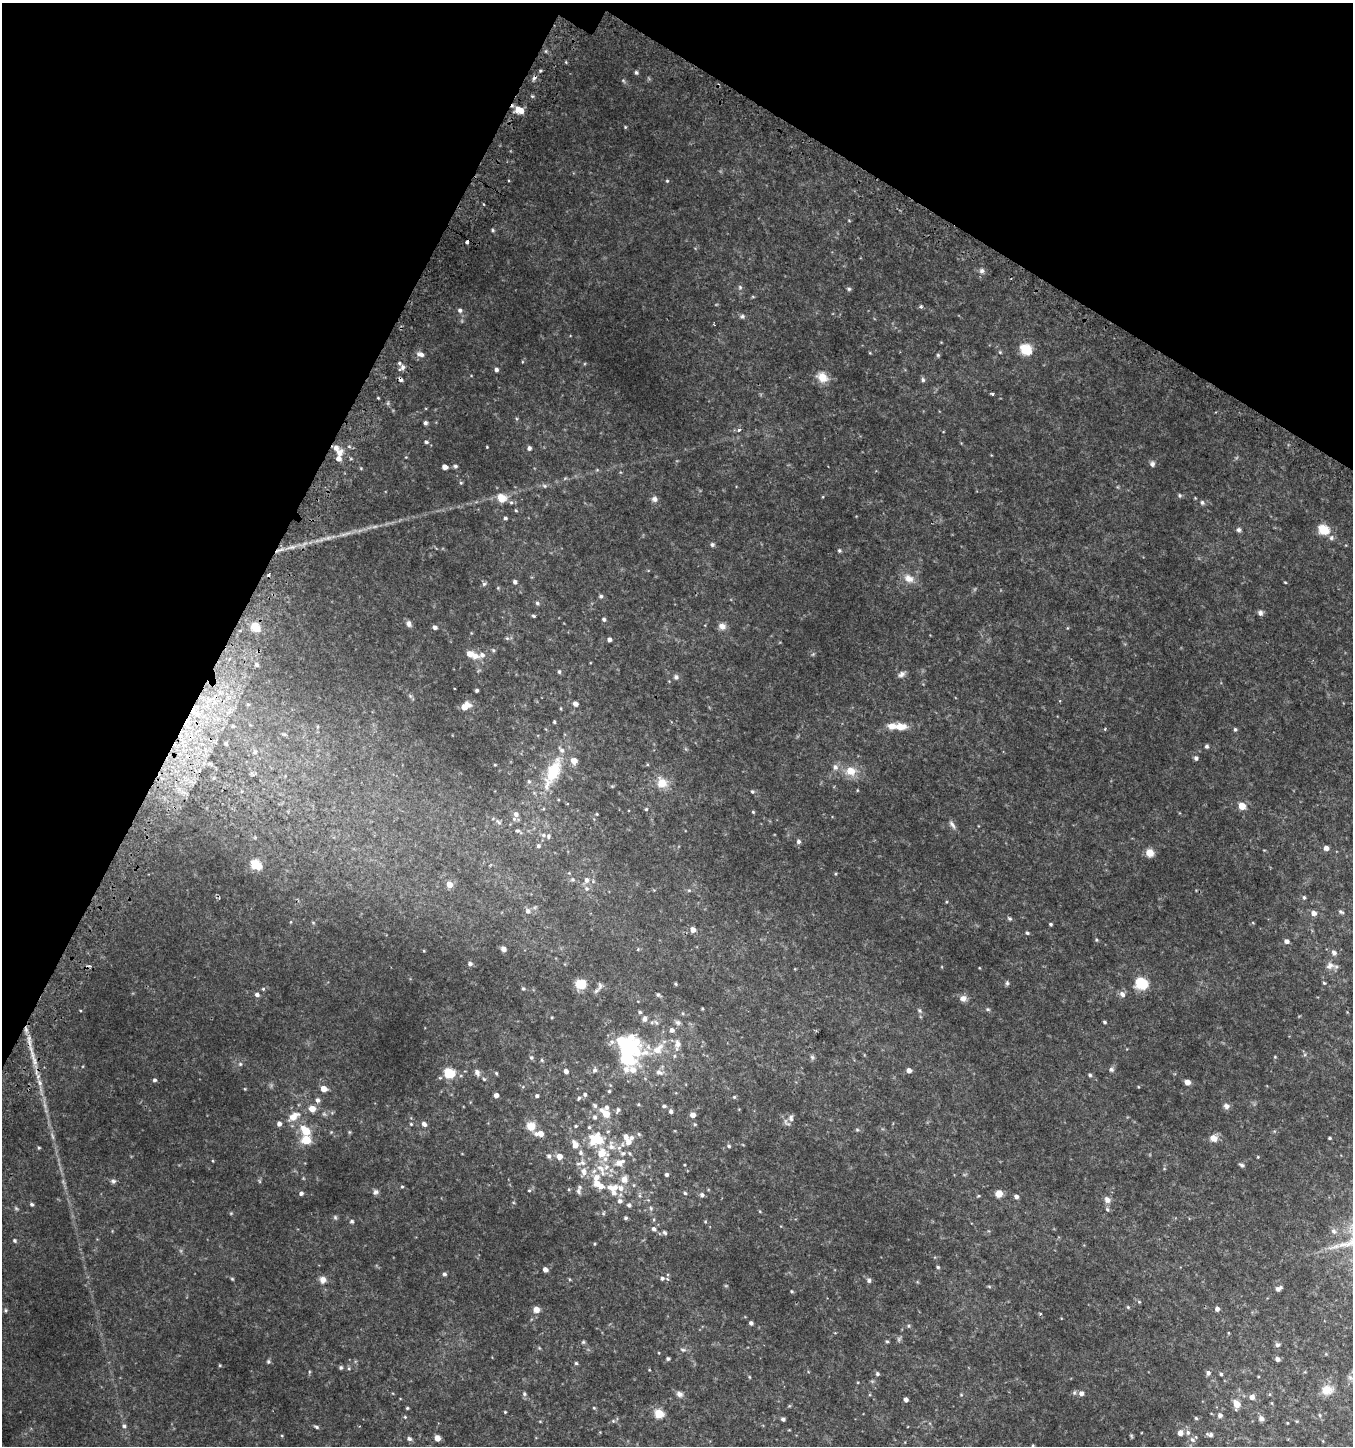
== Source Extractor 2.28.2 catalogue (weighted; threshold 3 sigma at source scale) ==
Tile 2 of 4 x 4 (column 2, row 1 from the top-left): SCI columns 1606-2956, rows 4383-5826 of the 5982 x 5886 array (HDU 1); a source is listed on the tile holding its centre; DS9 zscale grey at full resolution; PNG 1355 x 1448 px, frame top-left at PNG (2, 3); no overlay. Shown black and unused: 25% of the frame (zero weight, under 2 of 3 exposures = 3% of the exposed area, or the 3 px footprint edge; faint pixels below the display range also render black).
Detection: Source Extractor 2.28.2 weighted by HDU 2 'WHT'; one run over the whole footprint, this tile lists its part. Background 0.0535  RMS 0.008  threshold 0.036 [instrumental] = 3 sigma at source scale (4.5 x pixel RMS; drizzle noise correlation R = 1.50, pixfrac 1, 0.0396/0.0396 arcsec/px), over >= 5 px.
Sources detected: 327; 2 too faint to see at this stretch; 2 inside a brighter object's white glare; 5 cosmic-ray / hot-pixel residue — not listed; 24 inside a brighter listed object's ellipse — not listed separately; the other 294 listed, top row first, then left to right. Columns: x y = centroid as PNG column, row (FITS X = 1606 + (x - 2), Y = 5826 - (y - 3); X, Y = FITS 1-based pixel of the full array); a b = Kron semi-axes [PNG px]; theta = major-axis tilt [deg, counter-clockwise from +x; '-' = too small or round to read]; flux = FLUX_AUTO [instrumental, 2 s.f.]
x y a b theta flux
636 72 5 4 - 1.1
623 80 6 4 -20 0.89
532 96 5 3 - 0.85
520 110 11 7 -21 8.3
625 127 4 4 - 0.66
667 181 4 4 - 0.71
493 230 4 4 - 0.89
467 242 3 3 - 3.6
982 271 7 6 - 2
740 287 6 5 - 1.2
849 289 5 5 - 1.1
921 307 3 3 - 2.3
460 310 6 5 - 1.8
742 316 6 6 - 1.4
1025 349 6 5 - 55
1000 352 4 4 - 0.74
421 354 9 5 -10 3.4
938 355 5 4 - 0.93
402 367 8 6 51 2.6
496 370 5 4 - 1.9
822 377 14 11 -37 8.4
923 380 6 5 - 1.4
993 394 3 3 - 1.2
425 423 4 4 - 1.6
739 429 3 3 - 2.9
426 442 4 4 - 1.1
487 447 4 2 - 0.44
529 448 5 4 - 1.8
340 453 11 8 69 4.9
1152 464 7 6 - 2.1
455 466 5 4 - 1.2
445 467 4 4 - 4.3
461 483 5 4 - 0.86
544 486 6 4 -59 1
1180 495 6 5 - 1.1
501 498 8 7 - 9.9
654 499 8 7 - 2.5
511 502 5 5 - 1.3
1202 502 6 5 - 1.6
516 510 4 4 - 0.8
505 518 5 4 - 1.1
1239 530 6 6 - 1.6
1323 530 6 5 - 42
1331 538 8 6 76 1.9
712 545 7 5 -89 1.3
839 551 5 4 - 1.1
909 578 14 10 -28 6.5
515 582 5 5 - 2.1
1285 582 4 3 - 0.64
484 584 6 5 - 1.3
601 596 5 5 - 1.4
537 603 5 5 - 1.3
1260 613 7 6 - 2
533 616 5 3 - 0.91
604 619 4 4 - 1.3
409 624 8 6 -69 2.4
722 626 10 8 -26 3.7
255 627 13 10 -43 10
435 627 5 4 - 2.2
507 638 6 5 - 1.2
609 640 4 4 - 2.3
470 654 8 6 -12 5.1
482 655 10 7 21 3.4
257 665 5 5 - 1.8
559 672 5 4 - 1.2
901 674 10 6 34 2.5
676 677 6 6 - 1.8
477 690 3 3 - 1.3
248 704 6 4 0 0.78
575 704 5 5 - 3.1
465 706 10 6 35 7.9
554 722 4 3 - 0.83
233 726 5 4 - 0.89
901 726 16 9 -1 8.3
1235 729 5 4 - 1.1
226 744 6 4 -71 1.3
1207 746 5 4 - 1.4
255 752 7 7 - 2.2
1196 758 5 4 - 1.8
574 761 6 6 - 6
495 765 4 3 - 0.54
835 767 8 7 - 2.9
553 771 32 15 65 31
851 771 14 12 -5 9.5
214 778 6 4 89 1
529 781 5 5 - 1.1
662 783 14 12 -31 8.8
752 792 5 5 - 1.1
1242 806 5 4 - 13
646 809 4 4 - 0.72
753 812 4 3 - 0.72
516 814 8 7 - 3.3
597 814 4 3 - 0.56
498 822 10 4 -42 1.7
952 824 12 5 -46 2.3
517 831 7 4 5 1.2
543 835 6 5 - 1.8
799 841 6 6 - 1.8
538 846 5 5 - 1.4
1326 848 5 4 - 3.7
1150 853 8 8 - 6.6
256 865 6 5 - 44
573 879 6 6 - 1.6
587 880 8 7 - 2.9
449 884 5 5 - 5.9
587 888 7 7 - 2.2
1304 897 5 4 - 1.2
528 911 7 6 - 2.5
1341 912 7 4 -26 1.2
1314 913 5 5 - 3.7
1010 919 6 5 - 1.1
1050 924 4 3 - 0.97
693 930 5 5 - 4
1027 933 4 4 - 1.1
1096 940 5 3 - 0.7
1286 941 5 5 - 2.7
503 949 5 5 - 3.3
1334 953 6 5 - 2.6
470 964 6 5 - 1.8
1330 966 10 8 30 3.9
1007 983 5 5 - 1.3
1141 983 6 6 - 73
1324 983 5 3 - 0.77
581 984 11 10 - 10
676 984 5 3 - 0.69
600 986 10 5 85 2.2
263 989 4 4 - 0.71
523 989 5 4 - 0.99
1122 994 10 7 -45 2.6
257 995 5 4 - 2.2
658 995 6 4 -74 1.2
963 998 8 7 - 4
988 1009 6 4 -1 0.94
919 1010 7 5 -88 1.5
640 1012 4 4 - 0.99
552 1017 4 3 - 0.59
644 1019 6 5 - 2.6
656 1022 7 4 -37 1.2
1104 1022 4 3 - 1
678 1023 8 6 -41 1.9
672 1030 5 5 - 2.5
677 1044 11 8 -90 4
633 1048 19 16 -32 31
658 1049 15 9 44 9.1
812 1057 7 5 -46 1.3
1275 1057 4 3 - 0.62
531 1058 6 4 -67 1.1
34 1059 30 4 -73 9.4
542 1060 5 3 - 0.84
240 1064 5 5 - 1.2
1111 1069 6 6 - 1.7
595 1070 6 5 - 1.6
633 1070 11 9 -53 6
909 1070 4 4 - 3.8
566 1071 4 4 - 3
477 1072 8 6 -70 2.8
659 1072 10 6 -19 2.8
449 1073 6 5 - 44
496 1073 4 4 - 0.79
1090 1075 5 4 - 1.2
484 1079 5 4 - 0.86
154 1080 5 4 - 1.4
1187 1082 4 4 - 5.6
324 1089 5 4 - 7.6
609 1091 4 4 - 0.87
585 1094 5 5 - 1.6
496 1095 4 4 - 3.4
537 1096 4 4 - 1.5
734 1097 4 4 - 0.83
579 1098 5 4 - 1.2
317 1100 6 5 - 2.1
595 1106 7 5 -52 1.7
664 1106 5 3 - 1.2
1226 1106 8 7 - 2.3
312 1109 7 6 - 6.4
618 1110 7 5 84 1.5
671 1111 5 4 - 1.8
606 1113 10 6 -43 12
693 1115 4 4 - 4.8
294 1117 15 9 37 8.4
595 1117 6 6 - 1.8
791 1118 10 7 -89 2.6
279 1124 5 5 - 2.7
411 1124 5 4 - 0.82
424 1124 7 5 -41 2.6
531 1126 12 11 - 6.5
576 1126 4 4 - 0.75
589 1127 5 5 - 0.97
857 1130 6 4 -1 0.89
306 1131 7 5 -49 19
1213 1138 9 8 - 4.9
1330 1138 3 3 - 0.81
597 1139 10 8 3 29
306 1140 6 5 - 21
628 1142 8 8 - 3.9
575 1145 8 7 - 3.9
611 1146 13 8 -82 5.4
729 1146 5 4 - 1.1
39 1148 4 4 - 0.92
580 1153 7 6 - 1.9
601 1153 10 9 - 12
549 1156 6 5 - 1.8
559 1156 5 5 - 6.1
1258 1157 5 3 - 0.53
620 1162 16 8 22 7.5
1242 1165 6 4 -27 1.5
601 1168 16 8 -46 7
583 1171 12 9 -75 5.1
667 1174 4 4 - 1.5
596 1177 11 8 77 6.3
624 1179 6 6 - 5.9
113 1181 7 5 -4 1.6
402 1186 4 3 - 0.8
613 1188 16 9 2 8.7
529 1190 5 3 - 0.75
578 1191 9 5 -84 1.8
375 1192 7 6 - 1.9
301 1193 5 4 - 1.7
685 1193 4 4 - 0.98
999 1194 8 7 - 5.2
702 1195 5 5 - 1.9
1016 1197 5 4 - 2.3
1107 1200 8 7 - 3.6
620 1201 6 6 - 1.9
31 1204 5 4 - 1.3
629 1205 5 4 - 1.5
16 1208 6 4 -19 0.95
651 1208 6 4 -88 1
1107 1209 7 5 -73 1.4
335 1217 5 5 - 1.1
626 1218 5 4 - 1
352 1221 5 4 - 1.1
654 1229 5 5 - 1.8
1333 1231 8 6 -34 2.1
664 1232 7 5 -54 1.2
15 1241 5 4 - 1.2
938 1267 4 4 - 1
545 1269 4 4 - 3.7
444 1274 4 4 - 1.6
662 1278 5 5 - 1.4
232 1279 4 4 - 0.75
323 1280 9 8 - 3.9
869 1280 7 5 -77 1.5
989 1286 6 3 -20 0.79
1278 1289 7 4 28 2.7
791 1291 5 3 - 0.66
1139 1302 5 4 - 0.79
1128 1307 5 4 - 0.8
536 1309 7 6 - 4.7
1217 1309 5 5 - 2.4
6 1310 6 4 -89 0.83
1040 1314 3 3 - 0.91
751 1323 4 4 - 1.6
909 1326 5 3 - 0.77
887 1341 4 4 - 0.82
583 1342 5 5 - 0.88
1277 1345 6 6 - 1.5
683 1349 8 4 -9 1.3
668 1359 4 4 - 1.2
1278 1359 5 4 - 2.4
268 1361 6 4 71 1
576 1363 4 4 - 1
220 1365 5 3 - 0.65
341 1368 6 4 89 1
1208 1373 6 5 - 2.2
877 1374 5 5 - 1.3
1221 1374 4 4 - 1.1
749 1377 5 3 - 0.62
1350 1377 7 4 -19 1.4
1327 1390 14 11 6 8.9
1081 1393 6 6 - 2.8
524 1394 6 5 - 1.3
679 1394 9 7 -32 2.6
1252 1397 5 5 - 3.2
906 1400 4 4 - 2.3
1237 1404 6 5 - 7.9
407 1408 3 3 - 0.76
594 1408 4 3 - 0.66
505 1412 3 3 - 0.63
659 1414 5 5 - 27
1220 1415 6 5 - 2
405 1417 4 3 - 0.65
1196 1418 4 4 - 0.98
1261 1418 7 6 - 2.2
783 1419 4 4 - 1.6
124 1426 5 4 - 1.3
316 1427 7 4 -25 1.2
1188 1432 7 5 -88 2
1180 1433 6 6 - 3.5
1210 1434 8 5 -5 1.8
1131 1436 6 4 -46 0.84
437 1438 5 5 - 4.6
409 1439 6 5 - 1.6
1192 1440 8 5 -47 2.1
Overlapping masked pixels (flux is a lower limit): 2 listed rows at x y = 467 242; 34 1059